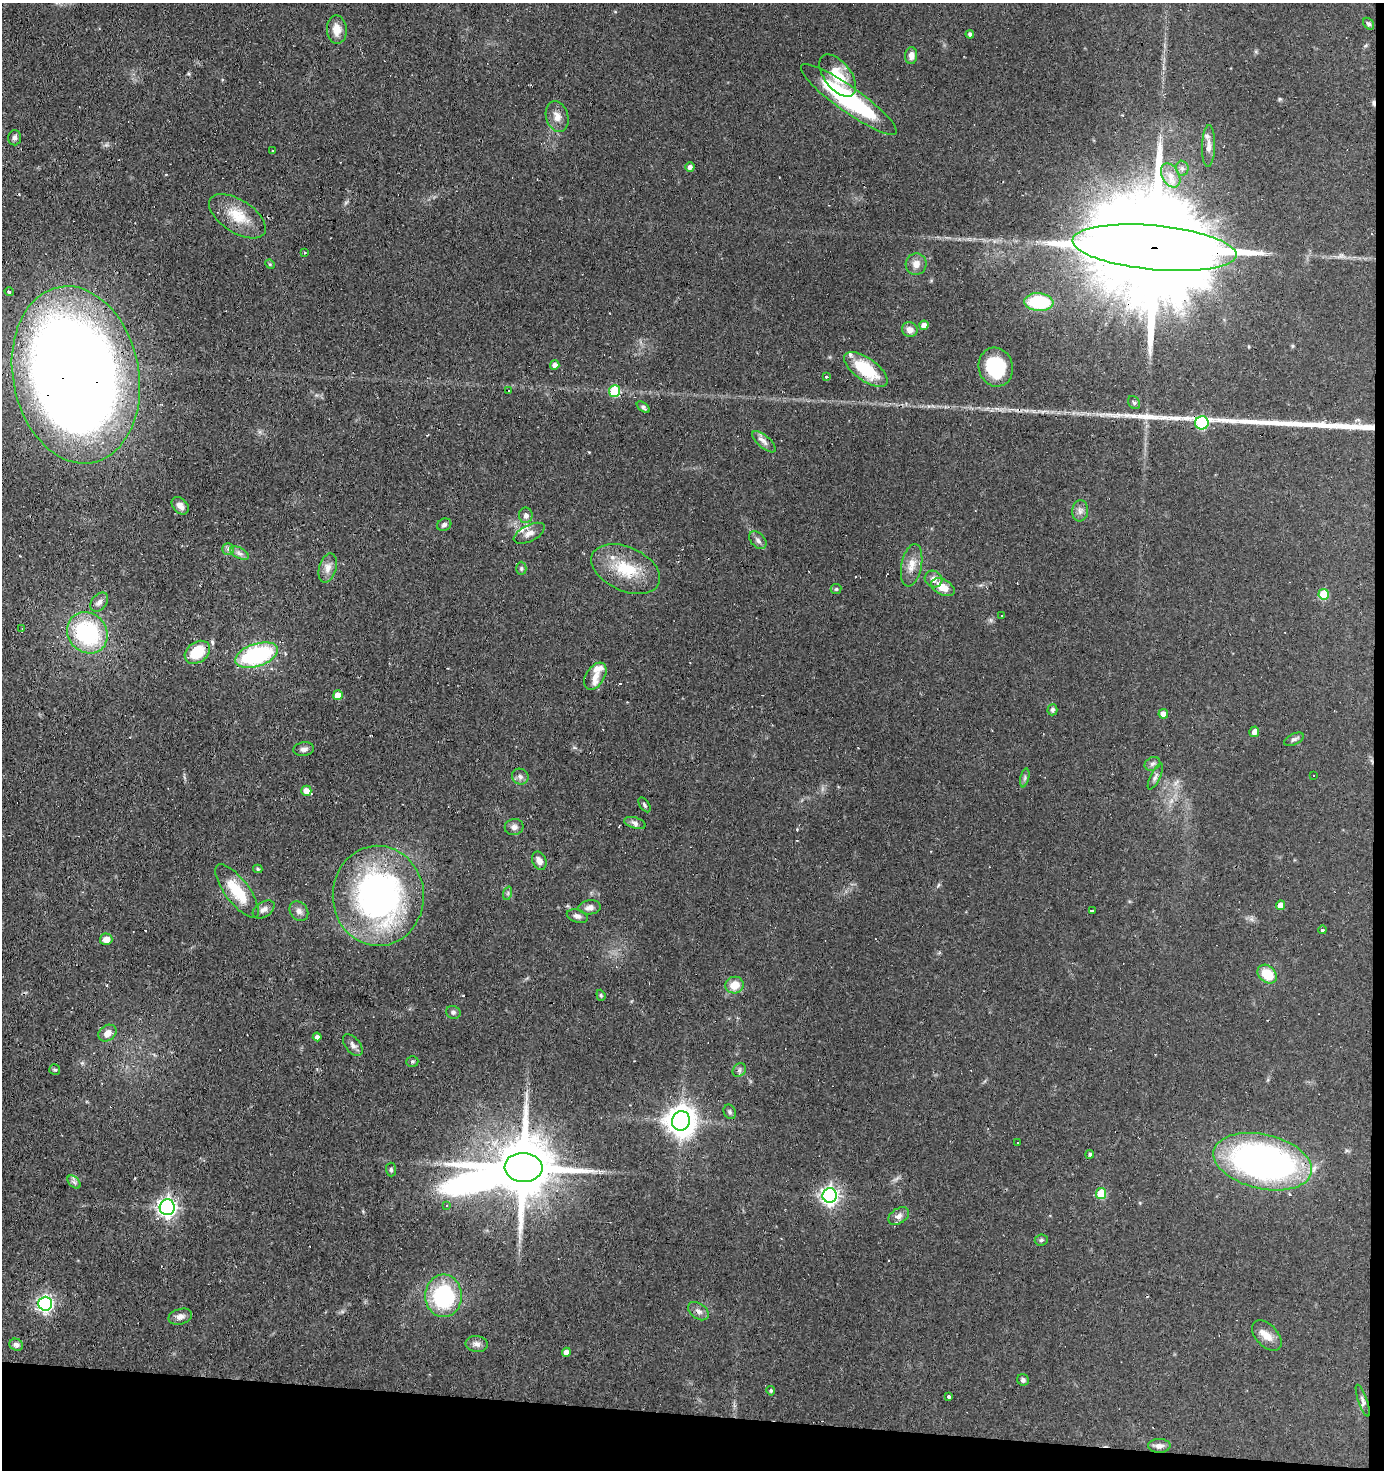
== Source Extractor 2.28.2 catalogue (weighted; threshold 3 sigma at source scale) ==
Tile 9 of 3 x 3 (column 3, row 3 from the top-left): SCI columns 2866-4247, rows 1-1468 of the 4429 x 4403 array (HDU 1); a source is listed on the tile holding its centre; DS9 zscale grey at full resolution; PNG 1386 x 1472 px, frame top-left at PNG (2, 3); each listed source drawn as its Kron ellipse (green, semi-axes under 4 px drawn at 4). Shown black and unused: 5% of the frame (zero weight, under 3 of 4 exposures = <1% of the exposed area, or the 3 px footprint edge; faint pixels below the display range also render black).
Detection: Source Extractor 2.28.2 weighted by HDU 2 'WHT'; one run over the whole footprint, this tile lists its part. Background 0.11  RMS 0.0053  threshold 0.024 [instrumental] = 3 sigma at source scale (4.5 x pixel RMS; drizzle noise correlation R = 1.50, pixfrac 1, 0.05/0.05 arcsec/px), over >= 5 px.
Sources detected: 144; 1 inside a brighter object's white glare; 14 cosmic-ray / hot-pixel residue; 2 long thin detections or spike segments (spike, bleed or trail) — neither listed nor drawn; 6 inside a brighter listed object's ellipse — not listed separately; the other 121 listed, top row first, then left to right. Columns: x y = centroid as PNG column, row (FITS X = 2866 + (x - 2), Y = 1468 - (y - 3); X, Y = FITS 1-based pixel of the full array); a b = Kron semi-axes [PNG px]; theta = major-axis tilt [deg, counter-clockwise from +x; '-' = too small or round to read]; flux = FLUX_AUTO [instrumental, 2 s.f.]
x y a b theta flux
1369 24 6 5 - 1.2
337 30 14 10 -86 5.9
970 34 4 4 - 1.3
911 56 8 6 87 3.1
838 75 24 13 -52 15
849 99 58 12 -35 68
557 116 16 11 -72 4.8
15 138 7 6 - 1.5
1209 146 21 6 89 3.6
272 151 3 3 - 1.2
690 167 4 4 - 2.1
1182 168 7 6 - 1.6
1171 175 13 8 -61 4.8
237 216 32 16 -33 14
1154 248 82 22 -5 30000
305 253 3 2 - 0.53
270 264 5 4 - 0.59
916 264 11 10 - 4.3
9 292 4 4 - 1.5
1039 302 14 9 -5 34
924 325 4 4 - 4.2
910 330 8 7 - 3.6
555 365 4 4 - 2.7
996 367 20 17 -75 31
866 369 25 11 -36 24
76 375 89 63 -79 1000
826 377 3 3 - 2.7
508 390 3 3 - 7.7
615 391 6 5 - 24
1134 403 7 5 -55 0.93
643 407 7 4 -39 1.3
1202 423 7 6 - 44
764 442 14 6 -41 2.7
180 506 10 7 -46 2.9
1080 511 10 8 84 2.6
526 515 8 6 -89 2.2
444 525 7 6 - 1.5
529 533 17 8 27 3.8
758 540 10 7 -46 2.1
228 549 6 5 - 1.3
239 553 10 5 -27 2
912 565 21 10 79 6.1
328 568 15 8 75 4.1
521 568 7 5 89 0.94
626 569 36 22 -24 23
933 579 9 8 - 3.5
943 587 13 7 -26 7.1
836 589 5 5 - 0.7
1324 594 5 5 - 21
99 602 11 7 50 2.4
1001 616 3 3 - 17
22 629 3 2 - 0.38
87 633 21 19 -49 55
197 652 14 10 36 16
256 655 22 11 18 61
595 676 15 9 57 5.2
338 695 5 4 - 7.6
1052 710 6 5 - 1.4
1163 714 5 4 - 3.5
1254 732 5 5 - 2.6
1294 739 10 5 26 1.5
304 749 10 7 9 2.2
1152 764 8 6 31 1.5
1313 775 2 2 - 0.39
520 777 8 7 - 2
1155 777 14 5 63 1.8
1025 778 9 4 77 1.2
306 791 5 5 - 4.8
644 805 8 4 -55 1
635 823 11 5 -17 1.9
514 827 9 8 - 2.3
539 861 9 6 -65 3
258 869 5 3 - 0.78
237 891 32 12 -53 17
508 893 7 4 72 0.94
378 896 50 45 -88 170
1281 905 5 4 - 6.2
590 907 11 7 5 2.9
264 909 12 7 33 2.6
299 911 11 8 -51 2.6
1092 911 3 2 - 0.6
577 916 11 6 -17 2.2
1322 930 4 3 - 1.2
106 939 6 6 - 5
1267 974 11 8 -43 13
734 985 9 8 - 7.9
601 995 6 4 -69 0.73
453 1012 7 6 - 1.4
107 1033 10 7 36 4
317 1037 4 4 - 2.3
353 1045 13 7 -50 2.3
412 1061 6 5 - 0.83
55 1070 5 5 - 0.91
739 1070 7 6 - 1.4
730 1112 7 6 - 1.2
681 1121 10 9 - 770
1017 1142 3 2 - 0.43
1090 1154 4 4 - 1.1
1263 1162 50 27 -13 190
523 1167 19 14 -4 4800
391 1170 7 5 -88 1
74 1182 8 5 -45 1.4
1101 1194 5 5 - 20
830 1195 7 7 - 210
447 1205 4 3 - 0.88
167 1207 8 7 - 210
899 1216 11 7 32 2.8
1041 1240 6 5 - 0.96
443 1296 21 18 90 50
45 1304 7 7 - 150
698 1311 11 7 -36 2.5
180 1317 12 7 15 2.8
1267 1336 18 11 -46 5.5
477 1344 11 8 -8 2.9
16 1345 7 6 - 1.9
566 1352 4 4 - 2.9
1023 1380 6 5 - 1.4
771 1391 5 4 - 0.95
948 1397 3 3 - 1.5
1363 1401 17 4 -71 1.8
1159 1446 11 7 -1 2.7
Overlapping masked pixels (flux is a lower limit): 7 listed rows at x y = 849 99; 1154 248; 76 375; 1202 423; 197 652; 595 676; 523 1167
Isophote crosses this tile's border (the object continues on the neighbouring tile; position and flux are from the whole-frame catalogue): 1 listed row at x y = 76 375